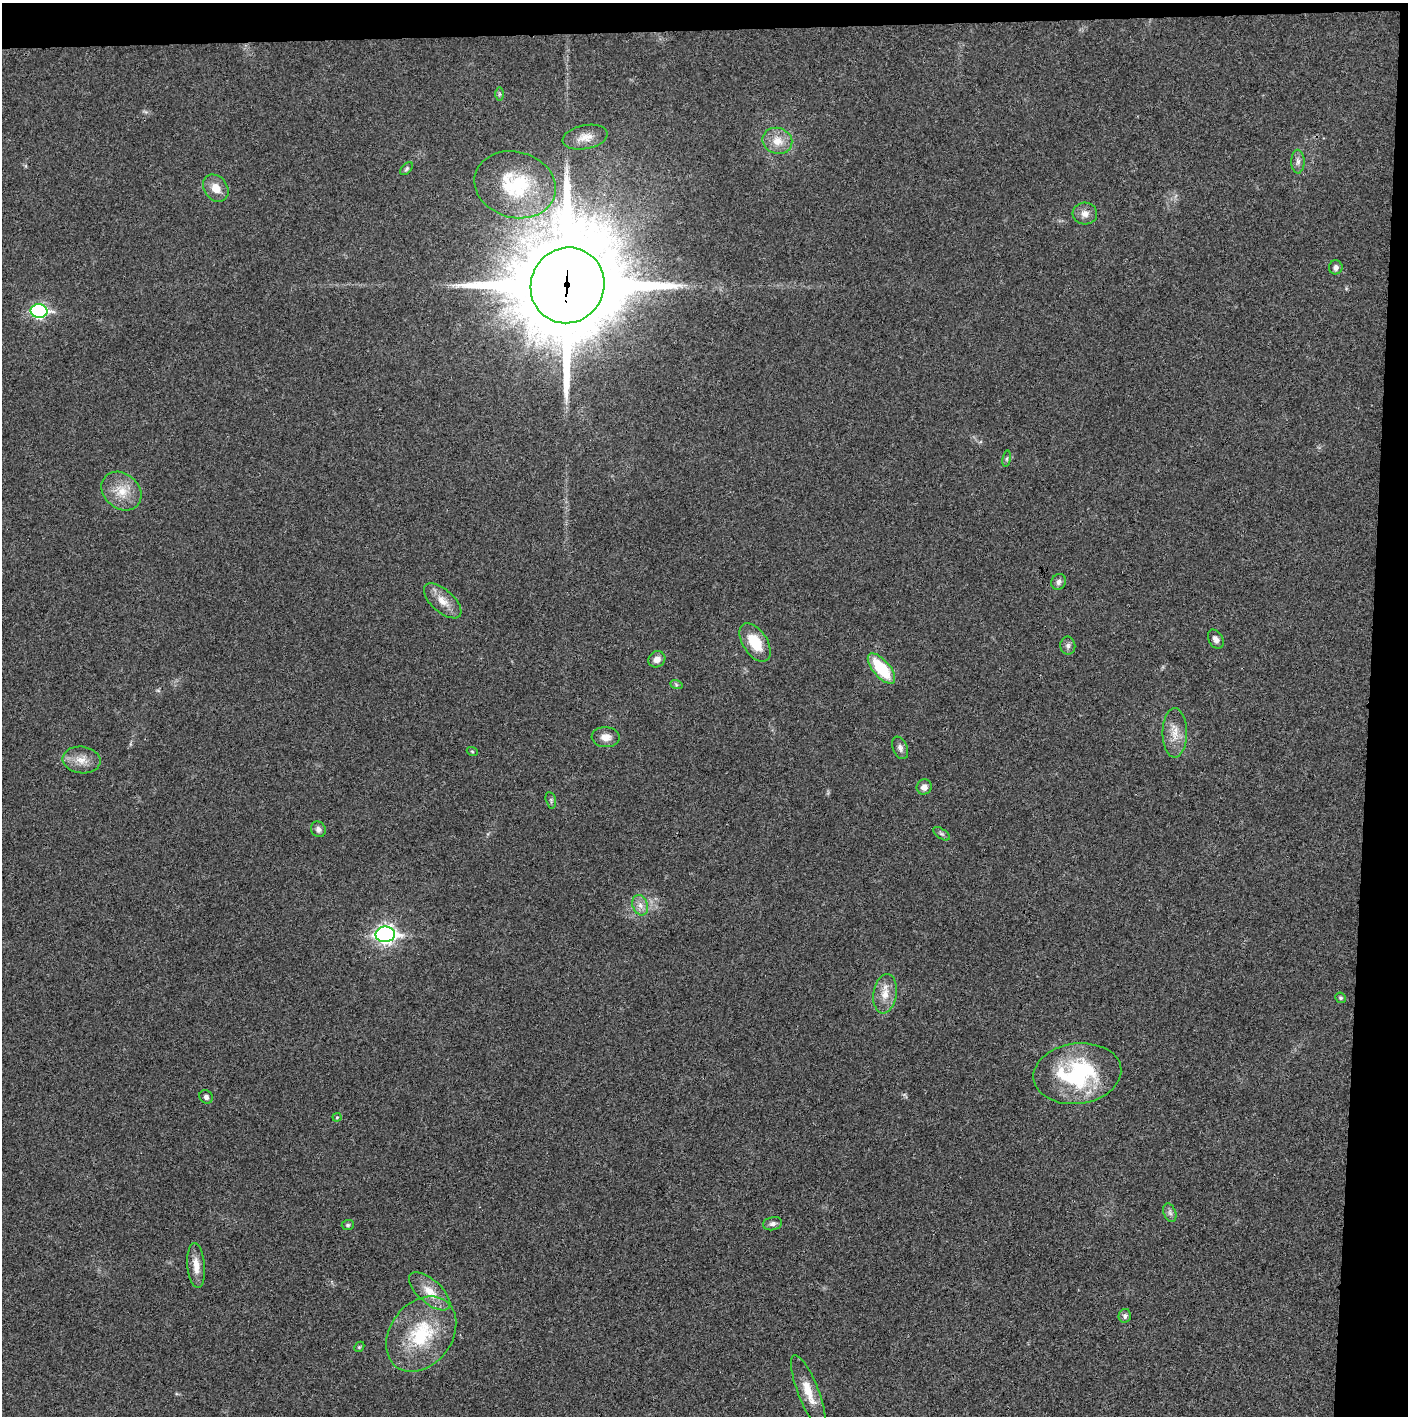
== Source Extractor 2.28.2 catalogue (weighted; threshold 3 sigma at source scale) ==
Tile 3 of 3 x 3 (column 3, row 1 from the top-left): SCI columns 2815-4220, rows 2832-4245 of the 4222 x 4245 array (HDU 1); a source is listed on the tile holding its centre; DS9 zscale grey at full resolution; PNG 1410 x 1418 px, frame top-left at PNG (2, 3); each listed source drawn as its Kron ellipse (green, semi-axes under 4 px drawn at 4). Shown black and unused: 5% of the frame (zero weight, under 3 of 4 exposures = <1% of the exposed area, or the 3 px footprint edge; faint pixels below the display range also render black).
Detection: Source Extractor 2.28.2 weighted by HDU 2 'WHT'; one run over the whole footprint, this tile lists its part. Background 0.0189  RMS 0.0041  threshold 0.0185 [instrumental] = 3 sigma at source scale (4.5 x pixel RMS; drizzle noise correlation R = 1.50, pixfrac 1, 0.05/0.05 arcsec/px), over >= 5 px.
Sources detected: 46; all 46 listed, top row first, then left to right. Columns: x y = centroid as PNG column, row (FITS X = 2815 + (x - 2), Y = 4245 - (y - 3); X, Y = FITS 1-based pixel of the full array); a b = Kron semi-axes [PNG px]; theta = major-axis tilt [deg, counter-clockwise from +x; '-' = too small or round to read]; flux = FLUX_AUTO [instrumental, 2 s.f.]
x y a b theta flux
499 94 6 4 90 0.71
585 137 23 12 11 5
777 141 15 13 -20 6.1
1298 162 12 6 -89 1.8
407 169 8 5 46 0.77
515 185 41 33 -16 28
216 188 15 11 -53 5
1085 213 12 11 - 3.1
1336 267 7 6 - 1.6
567 285 38 36 58 9200
39 311 8 7 - 73
1007 459 8 4 82 0.8
121 491 22 17 -41 9
1059 582 8 7 - 1.5
443 601 23 11 -42 5.5
1216 639 10 7 -60 2
755 642 21 12 -57 12
1068 646 9 7 -85 1.4
657 659 9 7 36 2.8
881 669 18 8 -50 20
676 684 6 4 -20 0.69
1175 733 24 12 -90 6.6
606 737 14 10 -3 3.7
900 748 12 7 -67 1.7
472 751 5 3 - 0.43
82 760 19 13 -6 5.5
924 787 8 7 - 2.6
551 800 8 5 -76 0.82
318 829 8 7 - 1.7
941 834 9 4 -35 0.88
640 905 10 7 -69 2.5
385 934 10 8 2 160
885 994 20 11 81 5.8
1341 998 5 5 - 0.74
1077 1074 44 30 7 47
206 1097 7 6 - 1.3
337 1117 4 4 - 0.4
1170 1213 9 6 -70 1.3
772 1224 10 6 12 1.5
348 1225 6 5 - 0.75
196 1265 22 8 -85 4.8
430 1291 25 11 -41 7.2
1125 1316 7 6 - 1.2
421 1334 41 31 52 30
359 1347 6 4 45 0.59
808 1392 39 10 -69 8.8
Overlapping masked pixels (flux is a lower limit): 1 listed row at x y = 567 285